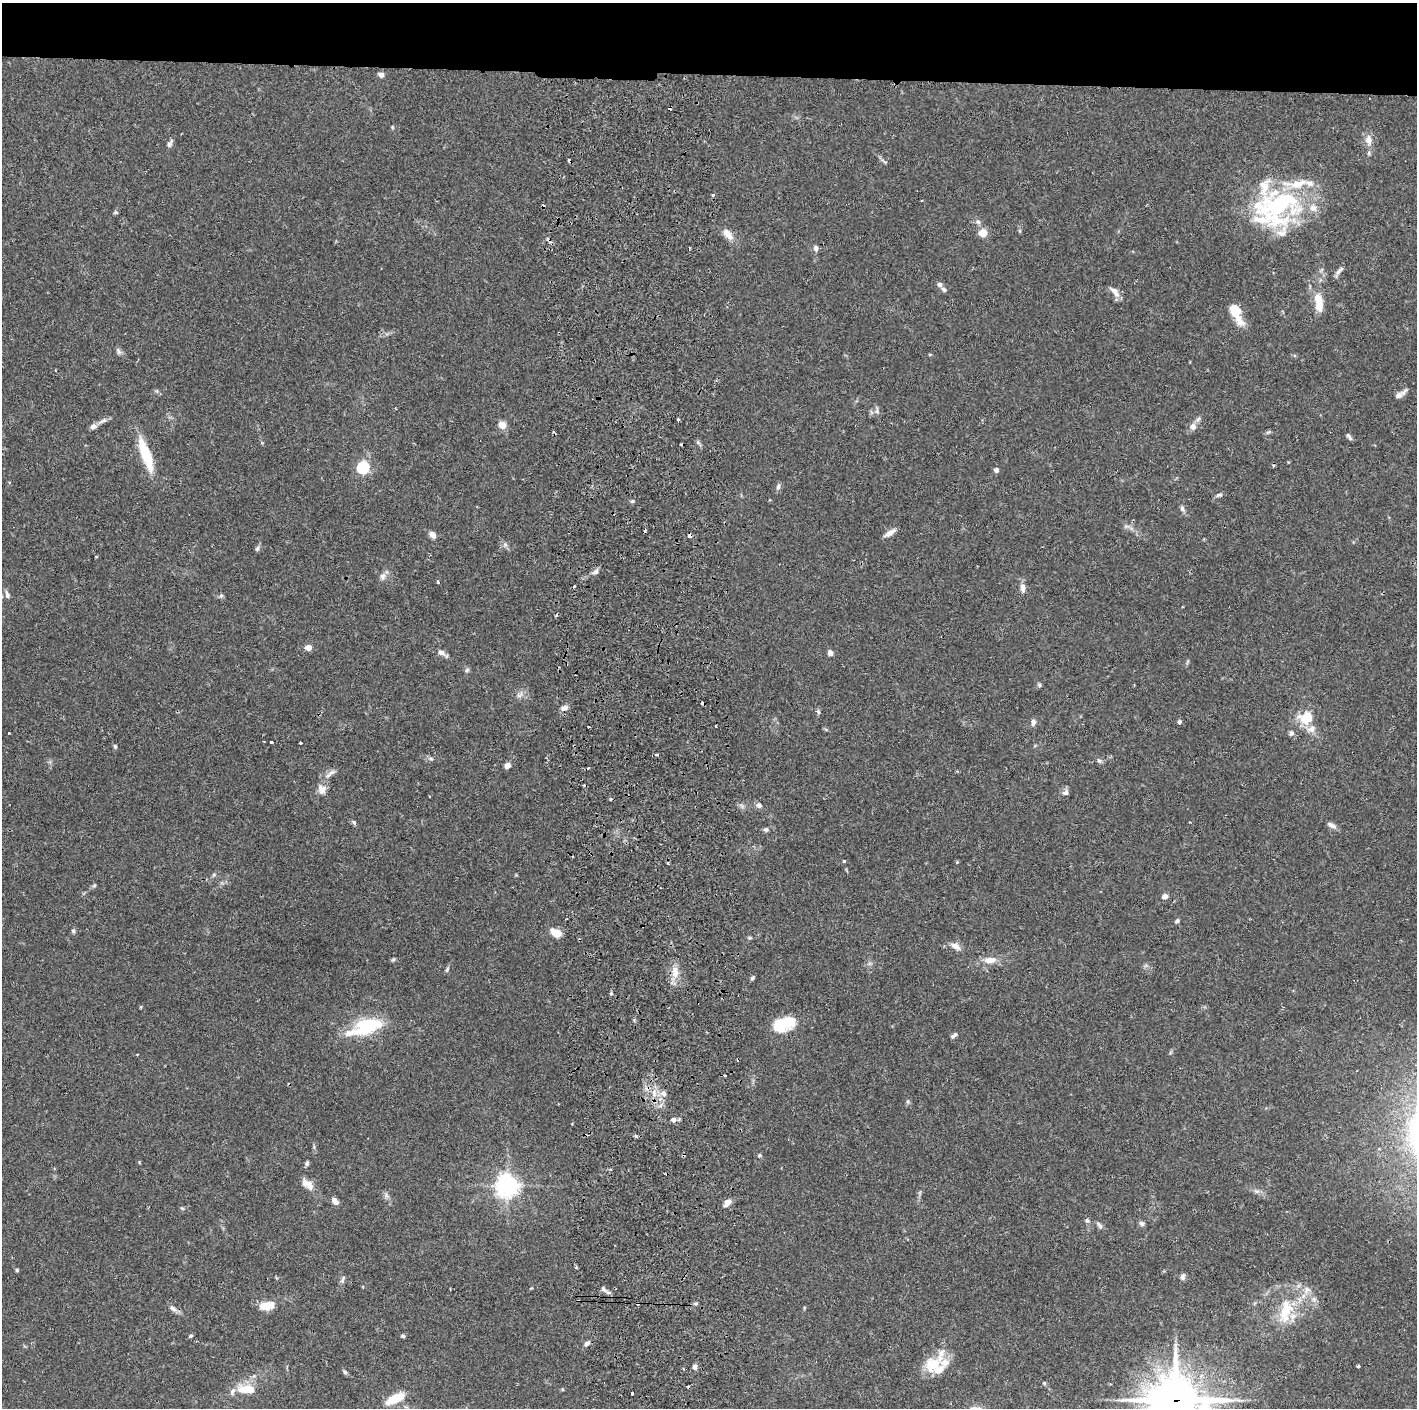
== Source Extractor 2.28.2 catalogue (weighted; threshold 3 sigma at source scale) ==
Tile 2 of 3 x 3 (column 2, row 1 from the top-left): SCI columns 1474-2888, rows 2818-4223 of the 4359 x 4230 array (HDU 1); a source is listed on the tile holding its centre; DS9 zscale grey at full resolution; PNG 1419 x 1410 px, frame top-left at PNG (2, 3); no overlay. Shown black and unused: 5% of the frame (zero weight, under 2 of 3 exposures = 3% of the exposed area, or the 3 px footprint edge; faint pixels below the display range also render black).
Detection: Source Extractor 2.28.2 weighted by HDU 2 'WHT'; one run over the whole footprint, this tile lists its part. Background 0.0769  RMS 0.005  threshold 0.0226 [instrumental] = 3 sigma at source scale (4.5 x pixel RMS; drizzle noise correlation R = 1.50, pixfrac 1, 0.05/0.05 arcsec/px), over >= 5 px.
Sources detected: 163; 19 cosmic-ray / hot-pixel residue — not listed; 16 inside a brighter listed object's ellipse — not listed separately; the other 128 listed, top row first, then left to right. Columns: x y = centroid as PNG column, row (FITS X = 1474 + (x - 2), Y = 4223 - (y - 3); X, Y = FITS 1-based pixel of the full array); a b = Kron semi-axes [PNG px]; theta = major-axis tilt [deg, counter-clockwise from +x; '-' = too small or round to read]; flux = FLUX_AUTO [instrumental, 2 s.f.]
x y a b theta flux
381 75 7 6 - 1.8
392 127 6 3 -71 0.5
1369 140 12 8 -89 3.9
169 144 11 5 56 1.6
713 195 3 3 - 2
1280 203 67 36 17 68
116 212 6 4 -1 0.59
978 222 8 6 -72 1.4
983 233 5 5 - 15
728 234 15 8 -48 5
816 248 7 6 - 1.5
1339 271 14 5 47 1.9
939 284 6 6 - 1.5
944 289 8 5 -49 1.2
1115 292 16 7 -51 3.2
1319 302 24 10 -82 9.7
1236 313 23 9 -67 13
118 351 10 5 -71 1.3
1400 394 15 6 33 2.8
877 411 9 5 90 1.5
678 419 3 3 - 0.99
1198 419 8 5 53 1.4
103 421 14 5 26 2
502 425 8 8 - 4.2
1193 426 8 7 - 2.9
1268 432 7 4 43 0.81
1349 436 9 4 -51 1.3
146 455 37 9 -70 20
1274 466 4 3 - 0.67
363 468 6 5 - 65
996 470 4 4 - 2.2
778 487 10 5 65 1.4
1219 495 9 5 15 1.2
632 501 5 4 - 0.73
1182 509 8 6 -63 1.4
890 533 16 5 32 3.1
432 535 8 6 -45 2.9
689 536 4 4 - 4.4
257 549 7 5 72 1.1
595 572 9 6 39 1.7
383 577 10 8 89 2.1
438 582 4 3 - 0.6
1023 588 11 7 -88 2.6
7 595 11 6 -77 1.6
221 596 7 5 44 0.89
308 647 4 4 - 7
441 653 10 7 -19 2.3
830 653 6 5 - 2
467 670 6 5 - 0.94
1039 685 6 5 - 0.83
519 695 11 6 36 2.1
564 708 9 7 19 2.1
818 712 7 4 -71 0.89
1306 717 19 17 17 11
1033 722 8 6 77 1.8
1179 722 5 5 - 1
8 733 3 3 - 1.1
1291 733 7 6 - 1.3
271 742 3 3 - 1.4
300 743 3 3 - 1
115 746 6 4 -85 0.75
657 755 4 3 - 1.7
431 759 6 4 -19 0.81
1099 761 7 5 -46 1.1
507 765 7 5 33 2.4
330 773 19 5 36 2.4
322 789 13 10 -66 3.6
1066 792 9 7 27 1.7
759 805 7 6 - 2.1
354 822 7 5 -47 1
1332 825 14 5 -30 2.2
766 829 7 6 - 1
844 861 3 3 - 1.4
957 862 4 3 - 0.54
668 863 4 3 - 0.6
94 886 6 4 3 0.72
1165 896 6 5 - 2.4
1177 921 7 5 44 0.82
73 931 6 5 - 0.87
556 933 12 8 -26 5.5
749 938 5 5 - 0.73
956 946 13 8 -31 3.2
990 960 17 8 6 5.1
447 970 7 4 63 0.85
675 972 17 9 -88 5.5
752 978 5 4 - 0.98
611 994 5 3 - 0.54
141 1007 4 3 - 0.56
784 1024 26 14 20 17
366 1027 46 16 19 27
954 1035 8 4 33 1.3
654 1093 10 5 -84 2.8
663 1093 9 7 -32 2.4
908 1101 5 5 - 0.8
673 1120 5 5 - 2.9
759 1155 5 4 - 0.67
307 1163 6 4 84 1.3
308 1185 18 9 -41 5.2
507 1186 7 7 - 390
1257 1191 9 4 0 1.3
386 1195 7 4 -72 1.2
335 1201 7 5 -44 3.4
727 1203 10 6 47 3.2
182 1208 5 4 - 0.6
1087 1221 6 6 - 1.1
1142 1224 7 6 - 1.4
1099 1225 11 5 -52 1.4
17 1270 4 4 - 0.77
1183 1277 8 6 87 1.5
343 1279 10 4 67 1.1
605 1290 16 4 -35 1.8
1307 1290 10 8 77 2.8
696 1303 7 4 -7 0.74
267 1305 17 9 9 7.9
173 1308 12 6 -36 2.3
1286 1311 38 18 78 19
190 1336 5 4 - 0.76
403 1336 4 4 - 1
587 1343 7 5 40 1.3
933 1364 23 20 57 14
1358 1366 3 3 - 0.91
695 1367 6 5 - 1.5
345 1372 5 5 - 0.89
1044 1383 5 4 - 0.63
246 1389 22 11 -3 10
562 1389 4 3 - 0.4
395 1399 24 9 26 10
1176 1400 20 17 -3 1600
Overlapping masked pixels (flux is a lower limit): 3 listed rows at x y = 689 536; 673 1120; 1176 1400
Isophote crosses this tile's border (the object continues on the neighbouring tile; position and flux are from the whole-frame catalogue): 1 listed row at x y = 1176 1400